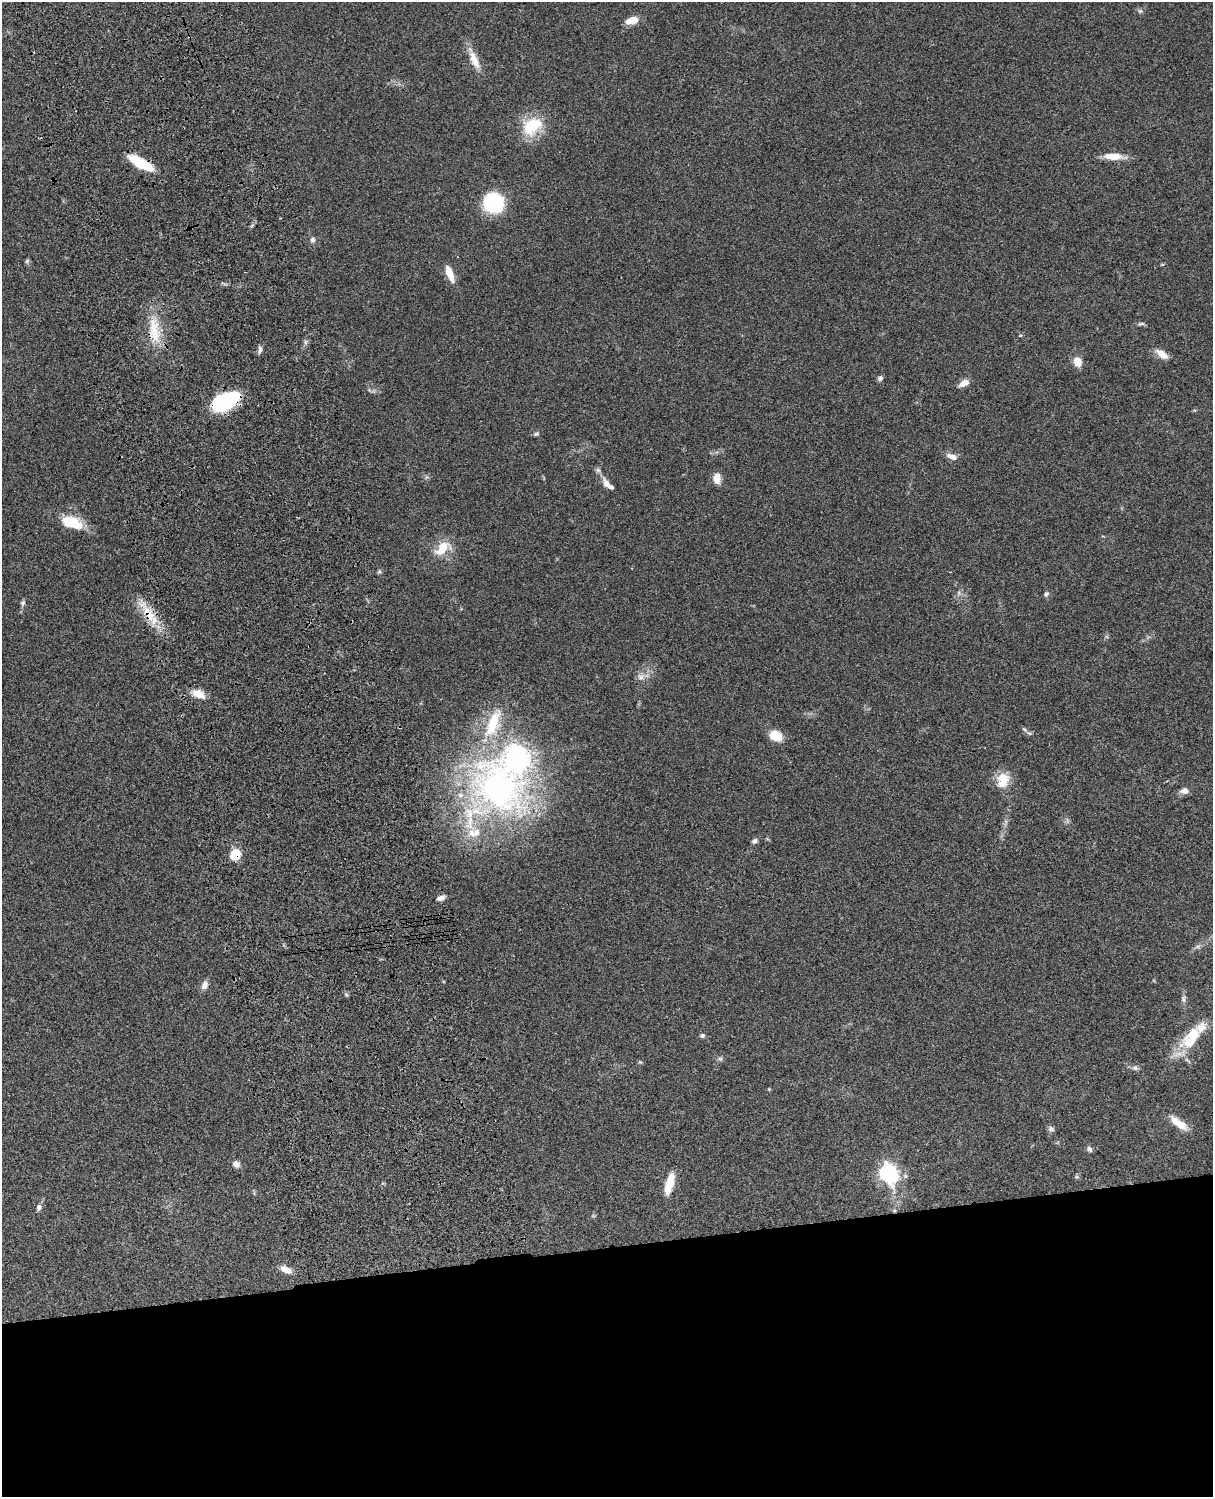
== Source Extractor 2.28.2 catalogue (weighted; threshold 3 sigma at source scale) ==
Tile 11 of 4 x 3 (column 3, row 3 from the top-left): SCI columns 2545-3755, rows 282-1776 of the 5088 x 4934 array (HDU 1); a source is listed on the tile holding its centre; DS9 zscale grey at full resolution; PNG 1215 x 1499 px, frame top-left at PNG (2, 2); no overlay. Shown black and unused: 17% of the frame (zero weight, under 3 of 4 exposures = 6% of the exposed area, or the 3 px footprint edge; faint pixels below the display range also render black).
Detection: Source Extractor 2.28.2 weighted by HDU 2 'WHT'; one run over the whole footprint, this tile lists its part. Background 0.0873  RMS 0.0063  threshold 0.0284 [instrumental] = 3 sigma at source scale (4.5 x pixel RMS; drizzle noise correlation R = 1.50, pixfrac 1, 0.05/0.05 arcsec/px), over >= 5 px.
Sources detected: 66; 8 inside a brighter listed object's ellipse — not listed separately; the other 58 listed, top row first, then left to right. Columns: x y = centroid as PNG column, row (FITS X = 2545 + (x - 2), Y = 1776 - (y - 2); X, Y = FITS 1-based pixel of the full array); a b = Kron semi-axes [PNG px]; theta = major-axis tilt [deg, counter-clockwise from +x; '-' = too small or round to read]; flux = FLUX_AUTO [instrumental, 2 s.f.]
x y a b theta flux
1140 11 6 5 - 1.1
632 20 11 7 17 9.3
474 60 27 9 -65 8.8
532 126 23 16 33 25
1113 156 26 9 -3 8.3
140 163 30 9 -29 23
493 203 18 17 - 46
313 240 7 7 - 1.7
27 261 7 4 46 0.91
450 274 19 7 -68 8.3
1141 324 9 4 16 1.2
154 328 31 13 -86 18
305 342 7 4 71 1.2
260 350 10 5 88 1.9
1162 354 18 8 -37 5.9
1077 361 10 9 - 6.7
880 378 7 6 - 1.6
964 383 11 6 28 5.3
224 402 24 13 26 71
536 434 7 5 22 1.2
952 457 14 7 -17 4.1
598 470 7 6 - 1.5
717 479 10 7 -89 6.9
607 484 16 8 -56 4.5
72 522 28 14 -20 17
442 548 24 14 41 13
379 571 6 5 - 0.94
1046 594 6 5 - 1.6
23 603 9 5 59 1.4
149 614 28 12 -58 15
640 677 10 8 -35 2.9
198 694 15 9 -23 7.8
1029 733 7 4 -35 1.1
775 736 13 9 -24 12
517 757 10 10 - 320
1002 778 19 12 2 9.3
499 790 94 75 -55 220
1184 791 10 7 -2 3.4
754 841 7 6 - 1.7
235 854 9 8 - 15
441 898 9 5 20 3.2
1198 946 8 4 18 1.4
204 985 11 7 65 3.3
346 995 6 5 - 0.99
1184 999 10 6 -85 2.1
702 1036 6 5 - 1.3
1191 1040 35 21 26 22
720 1059 6 6 - 1.2
640 1062 6 4 -42 0.73
1135 1068 9 7 -14 1.9
1179 1123 26 9 -36 9.7
1051 1129 8 7 - 1.9
1089 1149 8 6 -56 1.6
236 1164 8 7 - 3.4
888 1173 10 8 -65 160
669 1184 24 8 75 12
39 1207 8 7 - 2.1
286 1270 12 7 -23 6.5
Overlapping masked pixels (flux is a lower limit): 4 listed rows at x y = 140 163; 224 402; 149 614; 235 854